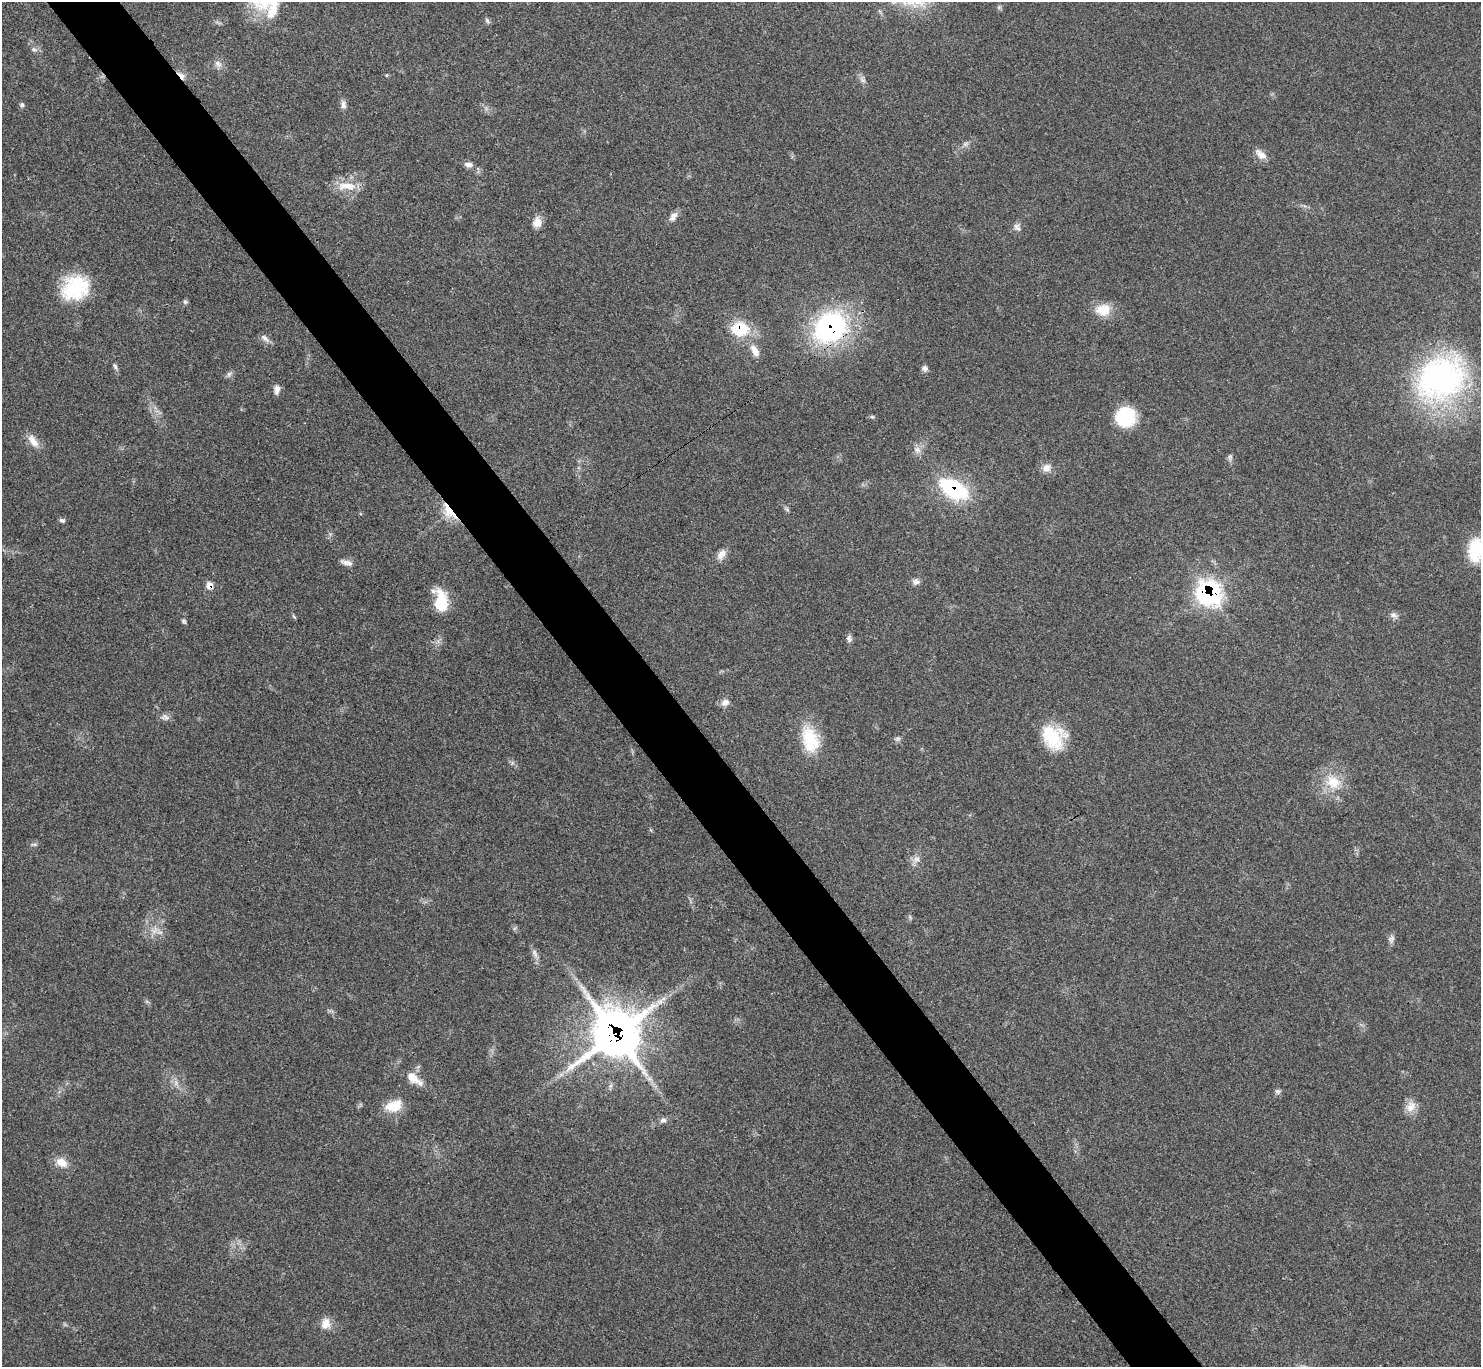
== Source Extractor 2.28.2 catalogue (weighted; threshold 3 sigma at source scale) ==
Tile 11 of 4 x 4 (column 3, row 3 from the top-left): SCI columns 2966-4444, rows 1528-2892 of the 5926 x 5923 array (HDU 1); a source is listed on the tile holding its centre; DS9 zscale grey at full resolution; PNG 1483 x 1369 px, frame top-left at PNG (2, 2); no overlay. Shown black and unused: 5% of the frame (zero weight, under 3 of 4 exposures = <1% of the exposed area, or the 3 px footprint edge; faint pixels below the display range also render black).
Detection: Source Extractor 2.28.2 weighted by HDU 2 'WHT'; one run over the whole footprint, this tile lists its part. Background 0.063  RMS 0.0054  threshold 0.0244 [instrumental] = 3 sigma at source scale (4.5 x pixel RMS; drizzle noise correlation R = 1.50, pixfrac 1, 0.05/0.05 arcsec/px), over >= 5 px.
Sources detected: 65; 2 too faint to see at this stretch — not listed; the other 63 listed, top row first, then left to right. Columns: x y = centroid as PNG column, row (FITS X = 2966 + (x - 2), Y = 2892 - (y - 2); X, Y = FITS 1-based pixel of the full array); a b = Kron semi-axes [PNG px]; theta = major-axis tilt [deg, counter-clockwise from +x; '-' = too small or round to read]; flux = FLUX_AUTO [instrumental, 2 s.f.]
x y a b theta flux
273 6 33 12 77 13
487 20 8 5 -63 1.1
34 49 8 5 -22 1.3
218 64 12 8 -42 2.8
181 76 12 5 -47 3.4
862 80 11 5 -38 1.8
22 105 6 6 - 1.1
343 105 12 6 -81 2.3
965 144 7 5 45 1.3
1261 155 15 9 -39 4.6
468 164 11 7 -7 2.5
346 186 28 10 0 9.1
673 216 14 8 53 2.9
537 222 12 10 72 5
1017 227 13 7 -54 2.1
75 288 31 25 27 34
185 302 6 6 - 1
1103 310 20 16 4 9.7
830 327 42 34 36 86
740 329 22 19 9 19
265 338 14 7 -41 2.5
755 351 17 9 -61 5
115 366 8 5 -68 1.3
925 368 8 7 - 1.8
229 374 7 6 - 1.4
1441 378 67 53 31 130
277 389 11 7 81 2.8
872 417 6 4 0 0.78
1125 417 22 21 - 24
33 441 20 9 -55 5.2
917 450 11 8 -15 3
1230 457 6 6 - 1.2
1046 468 12 10 31 3.7
953 489 36 19 -29 41
449 511 24 11 -54 11
62 520 7 5 -17 1.2
1475 550 29 16 84 21
721 555 15 9 57 3.8
347 563 17 6 -15 2.8
916 582 9 8 - 2.2
209 585 7 7 - 4.8
1208 593 15 14 - 100
441 602 27 15 -88 17
1393 615 10 7 -27 2.1
184 621 6 4 -35 0.96
849 639 10 6 -88 1.8
725 702 12 9 28 2.9
165 717 11 5 -49 1.8
1053 737 30 24 -48 24
810 739 34 20 -74 22
1333 782 23 18 -38 14
917 859 10 7 -2 2.5
1391 939 11 6 56 1.8
535 953 14 6 -68 2.5
616 1033 20 19 - 1200
414 1078 28 11 -37 7.9
176 1083 9 4 82 1.6
1278 1091 7 7 - 1.3
393 1106 20 13 20 11
1411 1106 17 12 60 5.4
663 1120 10 6 6 1.8
61 1162 16 11 -33 6.2
326 1323 15 11 81 5.3
Overlapping masked pixels (flux is a lower limit): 8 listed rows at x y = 181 76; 830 327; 740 329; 953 489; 449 511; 209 585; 1208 593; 616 1033
Isophote crosses this tile's border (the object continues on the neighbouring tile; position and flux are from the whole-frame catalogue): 2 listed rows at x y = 273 6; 1475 550